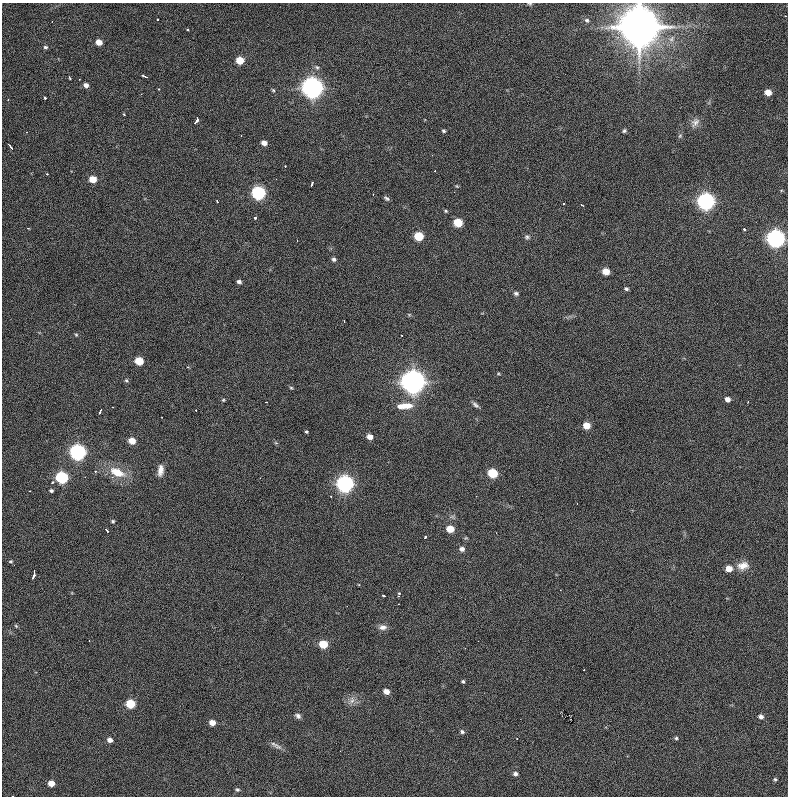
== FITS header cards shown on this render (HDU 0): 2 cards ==
NAXIS1  =                  786 / length of data axis 1
NAXIS2  =                  794 / length of data axis 2

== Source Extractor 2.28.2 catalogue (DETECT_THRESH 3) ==
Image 786 x 794 px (HDU 0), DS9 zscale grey, 1 PNG px = 1 image px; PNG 790 x 798 px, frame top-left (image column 1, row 794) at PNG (2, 3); no overlay
Background 1220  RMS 29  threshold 86.2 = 3 sigma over >= 5 px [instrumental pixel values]
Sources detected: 124; all 124 listed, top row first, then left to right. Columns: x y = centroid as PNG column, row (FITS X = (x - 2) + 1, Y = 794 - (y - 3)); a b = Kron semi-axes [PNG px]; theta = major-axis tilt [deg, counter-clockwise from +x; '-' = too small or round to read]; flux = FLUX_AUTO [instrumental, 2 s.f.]
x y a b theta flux
530 4 6 4 -6 2.3e+03
158 20 3 3 - 4.2e+03
587 20 6 5 - 3.6e+03
52 21 2 2 - 1.2e+03
639 26 33 11 90 1.2e+07
187 30 3 2 - 2.3e+03
671 39 8 5 61 6.1e+03
99 42 5 5 - 1.7e+04
45 47 6 5 - 3.7e+03
240 60 6 5 - 3.9e+04
317 67 6 5 - 3.8e+03
69 77 3 2 - 2.6e+03
145 77 5 3 - 1.0e+04
86 85 6 5 - 7.9e+03
312 88 8 8 - 1.5e+06
158 89 3 2 - 1.4e+03
273 90 4 4 - 2.3e+03
768 92 5 5 - 2.3e+04
45 98 3 3 - 3.3e+03
8 100 3 2 - 1.4e+03
124 114 3 2 - 1.5e+03
196 121 8 3 54 1.4e+04
695 122 14 9 56 1.2e+04
444 131 4 3 - 3.0e+03
624 131 5 4 - 3.3e+03
26 132 3 3 - 2.4e+03
680 136 7 5 68 3.5e+03
264 143 5 4 - 1.2e+04
10 146 7 2 -50 6.7e+03
432 155 2 2 - 9.8e+02
285 166 2 2 - 5.3e+03
435 171 2 2 - 1.4e+03
47 174 3 2 - 3.1e+03
93 179 6 5 - 3.2e+04
312 184 5 3 - 4.4e+03
457 186 5 4 - 2.0e+03
258 193 7 6 - 3.6e+05
386 198 7 4 -43 3.8e+03
217 201 3 2 - 2.0e+03
706 201 7 7 - 8.6e+05
564 203 2 2 - 1.5e+03
581 205 3 2 - 2.1e+03
445 211 5 4 - 2.4e+03
255 218 3 3 - 4.6e+03
458 223 6 5 - 6.4e+04
28 228 3 2 - 1.7e+03
744 229 3 3 - 2.6e+03
419 236 6 5 - 7.2e+04
527 237 7 6 - 4.6e+03
775 239 7 7 - 9.9e+05
297 241 3 2 - 2.3e+03
334 259 5 5 - 4.4e+03
606 271 5 5 - 3.2e+04
239 282 5 4 - 5.8e+03
626 289 4 4 - 3.8e+03
516 293 6 5 - 4.8e+03
409 315 6 4 -1 2.2e+03
344 321 2 2 - 1.4e+03
76 335 5 4 - 2.2e+03
139 361 6 5 - 5.1e+04
188 367 3 3 - 2.1e+03
498 374 5 3 - 2.1e+03
126 380 6 4 -51 2.9e+03
413 382 9 9 - 2.1e+06
291 388 4 4 - 2.2e+03
727 399 5 4 - 1.0e+04
223 400 4 4 - 2.1e+03
266 402 3 2 - 1.7e+03
748 402 2 2 - 1.3e+03
475 405 10 5 -40 5.6e+03
405 406 19 7 4 2.8e+04
113 407 2 2 - 1.3e+03
196 410 3 2 - 2.3e+03
100 412 5 2 - 3.3e+03
587 426 5 5 - 3.2e+04
306 432 3 3 - 2.4e+03
370 437 6 5 - 1.3e+04
132 441 6 5 - 2.6e+04
276 443 6 3 -18 2.3e+03
77 452 7 6 - 6.3e+05
160 470 14 7 84 1.4e+04
95 471 5 4 - 2.8e+03
117 472 22 11 -23 4.3e+04
493 473 6 5 - 9.3e+04
62 477 6 6 - 2.4e+05
85 477 2 2 - 9.7e+02
52 482 4 3 - 2.7e+03
345 484 7 7 - 8.3e+05
29 491 2 2 - 1.0e+03
51 491 5 4 - 3.4e+03
113 521 4 4 - 2.8e+03
106 529 4 3 - 6.0e+03
450 529 6 5 - 3.4e+04
496 533 2 2 - 9.3e+02
425 537 3 2 - 4.0e+03
462 549 6 5 - 8.2e+03
11 561 5 4 - 2.4e+03
743 566 15 10 10 1.9e+04
729 569 5 5 - 2.4e+04
34 574 9 3 79 9.3e+03
560 590 2 2 - 1.1e+03
399 593 4 2 - 6.3e+03
383 596 3 3 - 2.4e+03
16 626 6 4 -45 2.3e+03
382 627 11 7 3 9.3e+03
323 644 6 5 - 5.9e+04
465 648 2 2 - 9.7e+02
463 681 4 3 - 2.9e+03
386 691 6 5 - 1.4e+04
352 700 11 7 82 1.0e+04
130 704 6 5 - 6.8e+04
298 716 8 6 -36 5.9e+03
761 717 6 5 - 7.2e+03
212 723 5 5 - 1.7e+04
462 732 6 5 - 4.0e+03
676 738 4 4 - 2.9e+03
517 739 2 2 - 1.2e+03
110 740 5 5 - 9.4e+03
274 744 13 6 -30 8.2e+03
340 751 2 2 - 1.2e+03
515 774 5 5 - 5.7e+03
775 779 5 4 - 2.9e+03
51 783 5 5 - 2.0e+04
237 790 5 5 - 3.7e+03
At the frame edge (FLAGS 8, measured only in part): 2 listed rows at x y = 530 4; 639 26